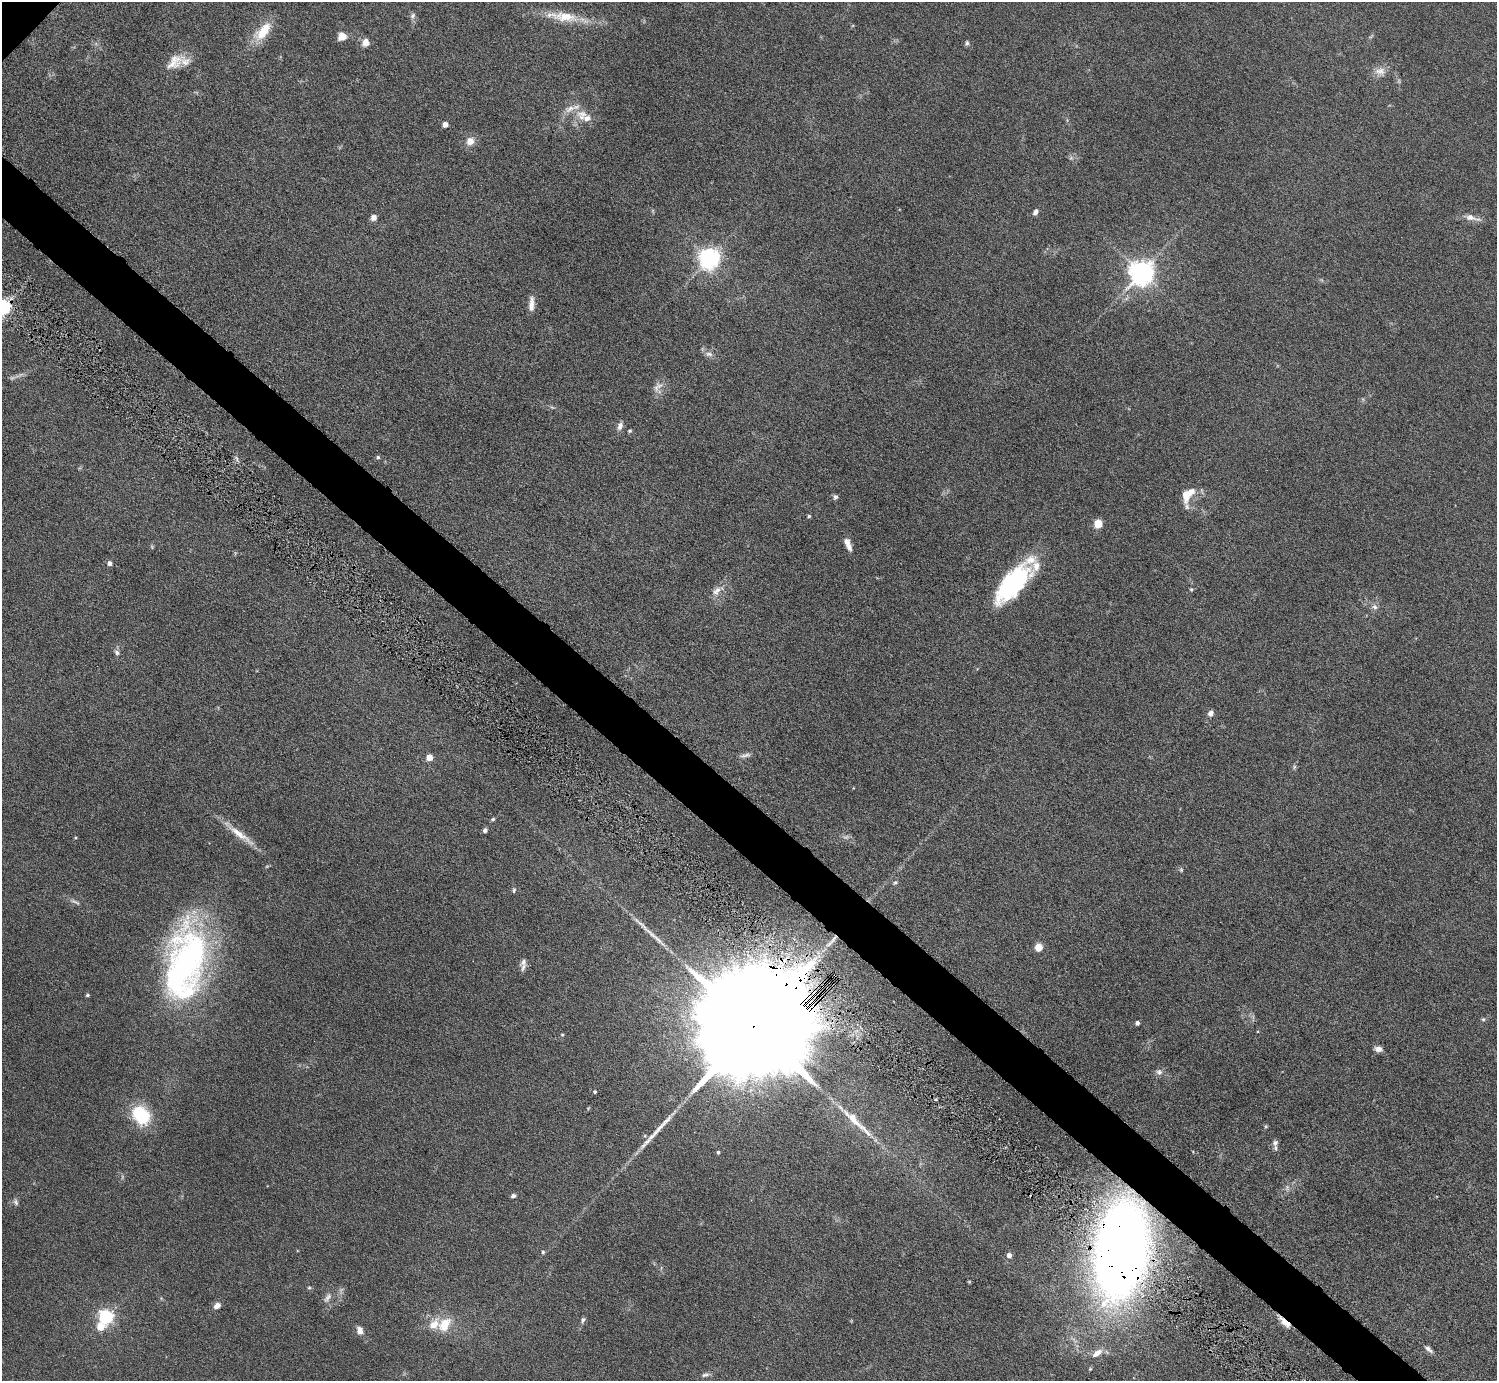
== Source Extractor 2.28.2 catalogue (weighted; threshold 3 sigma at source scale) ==
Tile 6 of 4 x 4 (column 2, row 2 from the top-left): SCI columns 1604-3098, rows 3121-4499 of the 6098 x 6100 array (HDU 1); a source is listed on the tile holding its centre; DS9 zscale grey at full resolution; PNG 1499 x 1383 px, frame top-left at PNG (2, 2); no overlay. Shown black and unused: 4% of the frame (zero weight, under 6 of 11 exposures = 5% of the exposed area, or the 3 px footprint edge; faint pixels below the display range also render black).
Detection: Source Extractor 2.28.2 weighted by HDU 2 'WHT'; one run over the whole footprint, this tile lists its part. Background 0.103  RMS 0.006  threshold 0.0246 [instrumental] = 3 sigma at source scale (4.09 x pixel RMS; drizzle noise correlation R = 1.36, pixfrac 0.8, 0.05/0.05 arcsec/px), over >= 5 px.
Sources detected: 97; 3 too faint to see at this stretch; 1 inside a brighter object's white glare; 4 long thin detections or spike segments (spike, bleed or trail) — not listed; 11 inside a brighter listed object's ellipse — not listed separately; the other 78 listed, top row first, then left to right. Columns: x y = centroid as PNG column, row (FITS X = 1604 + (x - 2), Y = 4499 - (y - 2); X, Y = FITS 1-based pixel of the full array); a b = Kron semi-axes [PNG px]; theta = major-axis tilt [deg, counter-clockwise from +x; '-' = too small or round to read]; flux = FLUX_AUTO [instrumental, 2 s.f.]
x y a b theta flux
413 15 8 6 59 1.4
565 17 35 13 -7 14
263 31 29 13 50 12
342 36 9 8 - 4.9
365 42 9 8 - 3.8
967 43 7 5 76 0.98
174 62 26 16 40 9.2
1380 71 15 10 4 4.5
582 115 17 14 -79 7.3
445 124 4 4 - 4.1
470 141 11 10 - 4.5
1035 212 8 5 59 1.9
373 217 8 8 - 2.1
1471 218 22 7 -15 4.1
709 258 7 7 - 340
1142 272 8 7 - 560
531 304 18 6 88 4.2
2 307 6 6 - 160
709 354 11 6 -7 2.2
657 387 16 9 47 3.7
620 426 11 7 74 2.4
630 431 5 4 - 0.73
378 457 5 5 - 0.86
1185 495 16 9 -79 5.8
836 497 6 6 - 1.3
809 516 4 4 - 0.67
1098 524 5 5 - 22
849 546 11 7 -74 2.9
109 563 5 5 - 2.1
1015 583 36 25 60 43
1191 589 5 5 - 0.65
717 591 19 9 34 4.7
1375 607 9 7 -32 1.9
117 652 8 6 -53 1.5
1211 713 7 6 - 2.3
745 755 15 5 13 2.1
429 757 5 4 - 9.1
1294 767 7 4 72 0.91
493 819 6 4 16 0.85
485 830 5 4 - 1.9
240 835 44 8 -37 9.6
1181 870 6 5 - 0.76
895 882 7 5 61 0.98
514 890 7 4 83 0.9
1039 947 5 5 - 16
523 962 12 8 65 2.7
185 963 83 38 79 180
87 995 4 3 - 0.82
1483 1019 6 5 - 0.83
1137 1023 4 4 - 1.6
754 1025 49 21 45 43000
562 1035 4 4 - 0.61
1378 1049 9 6 -6 2.6
1159 1072 10 8 -18 2.2
595 1092 4 4 - 0.9
141 1115 21 15 -49 28
854 1119 46 10 -45 15
1266 1127 6 4 0 0.6
1275 1143 8 6 63 1.6
718 1152 4 3 - 0.88
513 1196 6 5 - 1.3
16 1202 9 6 -68 1.4
1121 1250 80 41 82 640
543 1252 5 5 - 0.94
1009 1255 5 4 - 3
969 1282 4 4 - 0.51
309 1288 6 4 0 0.67
327 1298 15 6 52 2.5
217 1306 9 6 39 2.7
106 1317 6 6 - 120
583 1320 8 5 73 1.3
1285 1322 19 6 -45 4.6
444 1325 17 12 55 12
100 1327 5 5 - 11
360 1330 10 7 -74 3
1429 1349 14 5 -40 2
1097 1353 14 7 36 4.1
705 1375 12 5 9 1.6
Overlapping masked pixels (flux is a lower limit): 4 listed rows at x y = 2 307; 754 1025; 1121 1250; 1285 1322
Isophote crosses this tile's border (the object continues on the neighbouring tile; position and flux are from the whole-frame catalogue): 1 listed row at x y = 2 307